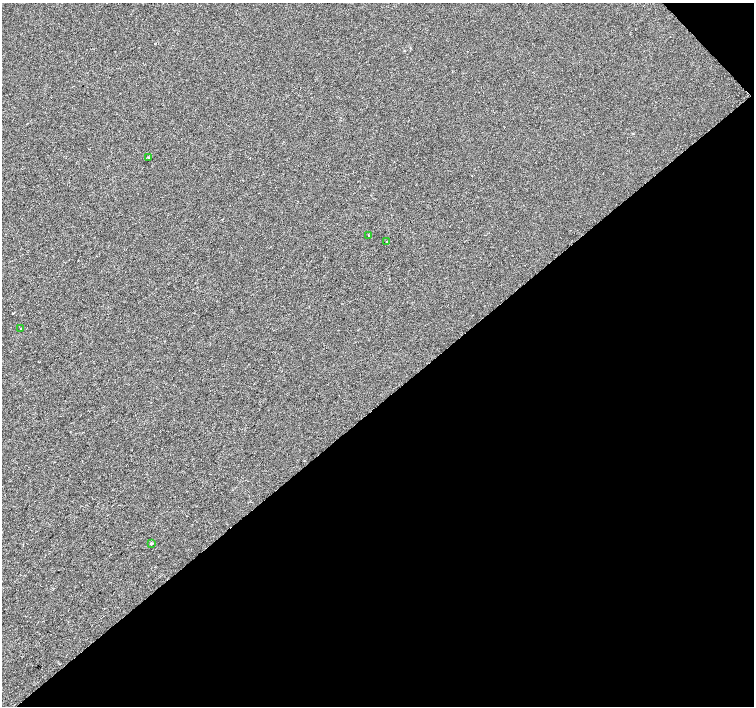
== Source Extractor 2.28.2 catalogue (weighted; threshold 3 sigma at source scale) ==
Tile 12 of 4 x 4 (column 4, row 3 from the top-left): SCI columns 4518-6021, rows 1621-3027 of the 6021 x 5991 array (HDU 1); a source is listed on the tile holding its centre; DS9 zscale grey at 2 x 2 block average (1 PNG px = mean of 2 x 2 image px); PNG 756 x 708 px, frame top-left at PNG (2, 3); each listed source drawn as its Kron ellipse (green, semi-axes under 4 px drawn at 4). Shown black and unused: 44% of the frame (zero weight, under 2 of 3 exposures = <1% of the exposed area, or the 3 px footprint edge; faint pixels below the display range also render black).
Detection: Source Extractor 2.28.2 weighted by HDU 2 'WHT'; one run over the whole footprint, this tile lists its part. Background -2.44e-04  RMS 0.0042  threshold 0.0187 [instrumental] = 3 sigma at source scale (4.5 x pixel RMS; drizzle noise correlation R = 1.50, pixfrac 1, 0.0396/0.0396 arcsec/px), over >= 5 px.
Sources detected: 5; all 5 listed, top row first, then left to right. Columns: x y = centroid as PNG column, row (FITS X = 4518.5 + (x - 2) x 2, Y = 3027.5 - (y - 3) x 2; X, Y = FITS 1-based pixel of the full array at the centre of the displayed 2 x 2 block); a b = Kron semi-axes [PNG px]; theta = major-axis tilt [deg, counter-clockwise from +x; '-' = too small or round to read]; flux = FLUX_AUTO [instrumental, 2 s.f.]
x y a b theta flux
148 157 2 2 - 1
369 236 2 2 - 0.43
387 241 2 2 - 0.5
21 329 2 2 - 1.2
151 543 3 2 - 1.6